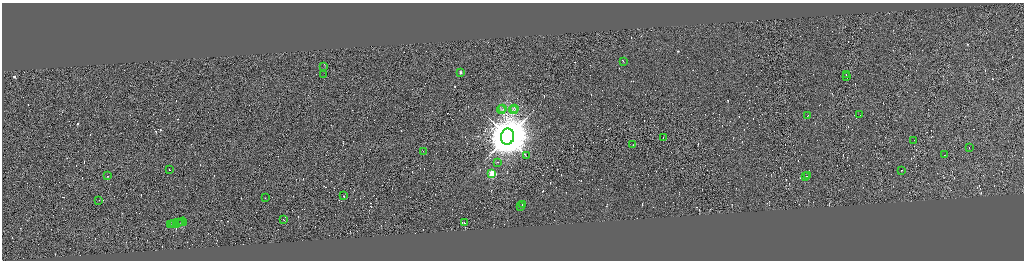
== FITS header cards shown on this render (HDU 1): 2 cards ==
NAXIS1  =                 4088
NAXIS2  =                 1032

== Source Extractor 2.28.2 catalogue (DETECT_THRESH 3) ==
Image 4088 x 1032 px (HDU 1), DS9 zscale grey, zoomed out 1/4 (1 PNG px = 4 x 4 image px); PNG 1026 x 262 px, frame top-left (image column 1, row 1029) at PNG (2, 3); each listed source drawn as its Kron ellipse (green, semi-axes under 4 px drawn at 4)
Background 0.0109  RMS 4.2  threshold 12.7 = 3 sigma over >= 5 px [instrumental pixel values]
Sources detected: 624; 584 cannot appear on this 1/4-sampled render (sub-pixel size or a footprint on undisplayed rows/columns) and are neither listed nor drawn; the other 40 listed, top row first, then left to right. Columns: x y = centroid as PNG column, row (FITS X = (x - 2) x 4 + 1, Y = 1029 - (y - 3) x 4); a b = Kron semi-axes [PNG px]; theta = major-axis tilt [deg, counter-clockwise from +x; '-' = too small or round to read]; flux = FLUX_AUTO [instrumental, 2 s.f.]
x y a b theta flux
624 61 3 1 - 4.1e+04
324 67 2 1 - 4.2e+02
460 72 2 1 - 2.7e+04
324 75 2 1 - 3.5e+02
846 75 2 1 - 2.5e+04
847 76 3 1 - 2.7e+04
514 108 3 2 - 2.4e+03
501 109 4 2 - 2.6e+03
503 109 2 1 - 1.4e+03
513 110 4 2 - 3.2e+03
808 115 2 1 - 9.3e+03
860 115 2 1 - 1.4e+04
508 137 8 6 81 1.6e+07
663 137 2 1 - 3.2e+04
914 140 2 1 - 1.1e+04
633 144 2 1 - 1.3e+04
969 147 2 1 - 1.2e+04
423 152 2 1 - 1.8e+04
944 155 2 1 - 1.1e+04
526 156 3 1 - 1.4e+03
498 162 2 1 - 1.3e+04
169 170 2 1 - 2.7e+04
901 170 2 1 - 1.1e+04
492 174 2 2 - 1.5e+05
808 175 4 1 - 3.5e+04
107 176 2 1 - 1.7e+04
805 176 2 1 - 1.5e+04
344 195 2 1 - 2.4e+05
265 198 2 1 - 8.3e+03
99 200 2 1 - 4.9e+04
522 204 3 1 - 6.0e+04
521 206 3 1 - 6.8e+04
284 220 2 1 - 1.7e+04
181 222 2 1 - 2.4e+04
183 222 4 1 - 4.2e+04
464 222 2 1 - 1.4e+04
176 223 7 1 13 3.2e+04
179 223 3 1 - 3.9e+04
173 224 2 1 - 1.9e+04
171 225 2 1 - 1.5e+04
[584 sub-pixel or undisplayed-footprint detections neither listed nor drawn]